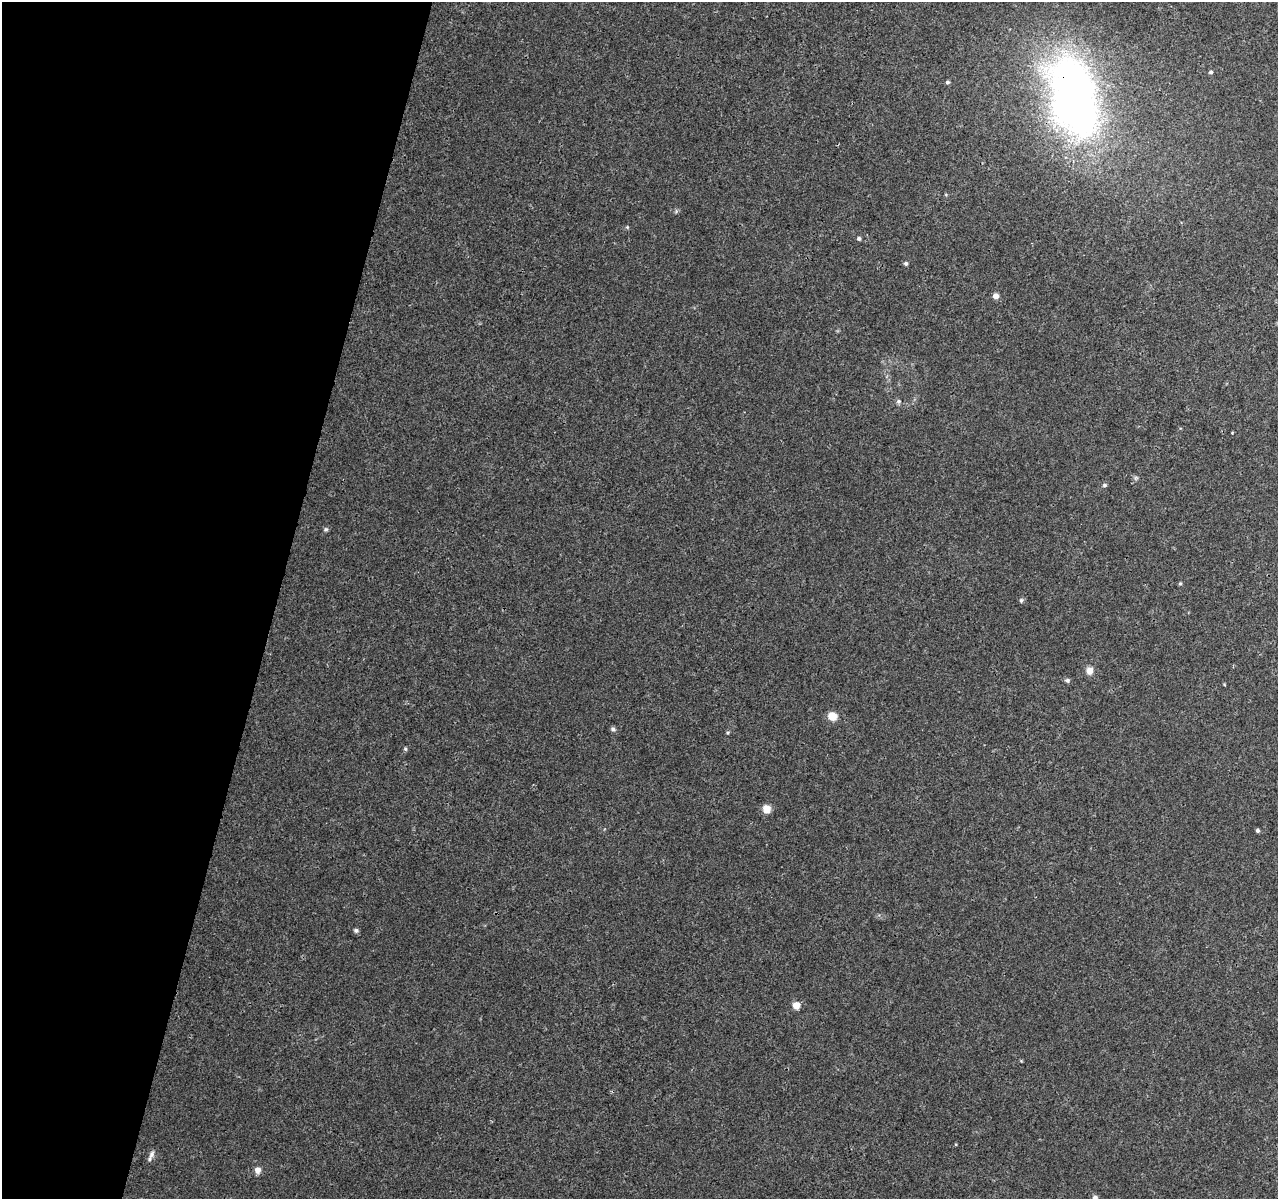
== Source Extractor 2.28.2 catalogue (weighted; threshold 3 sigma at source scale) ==
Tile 9 of 4 x 4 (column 1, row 3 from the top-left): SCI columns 10-1285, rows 1484-2680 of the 5117 x 5298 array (HDU 1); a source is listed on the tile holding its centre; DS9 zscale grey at full resolution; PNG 1280 x 1201 px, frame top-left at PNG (2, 2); no overlay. Shown black and unused: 22% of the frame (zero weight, under 3 of 4 exposures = <1% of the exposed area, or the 3 px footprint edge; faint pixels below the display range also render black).
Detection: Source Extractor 2.28.2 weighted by HDU 2 'WHT'; one run over the whole footprint, this tile lists its part. Background 0.0078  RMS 0.0023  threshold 0.0102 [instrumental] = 3 sigma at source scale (4.5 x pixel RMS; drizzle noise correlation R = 1.50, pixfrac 1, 0.0396/0.0396 arcsec/px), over >= 5 px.
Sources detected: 28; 1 inside a brighter object's white glare — not listed; the other 27 listed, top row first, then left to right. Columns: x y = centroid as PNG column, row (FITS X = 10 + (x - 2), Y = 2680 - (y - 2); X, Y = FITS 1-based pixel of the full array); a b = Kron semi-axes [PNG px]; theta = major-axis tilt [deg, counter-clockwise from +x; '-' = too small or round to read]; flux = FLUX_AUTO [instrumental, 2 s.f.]
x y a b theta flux
1211 72 5 5 - 0.42
947 82 5 5 - 0.44
1071 98 95 54 -88 120
627 227 5 4 - 0.28
859 238 5 5 - 0.47
906 263 5 5 - 0.42
996 296 6 6 - 1.4
899 401 7 6 - 0.54
1232 433 4 3 - 0.17
1136 478 6 6 - 0.42
1104 485 6 5 - 0.41
326 529 7 5 14 0.41
1180 583 5 4 - 0.29
1021 600 6 6 - 0.43
1089 671 7 7 - 1.9
1067 680 6 5 - 0.5
832 716 8 7 - 3.5
613 729 7 5 -43 0.59
728 733 5 4 - 0.29
405 749 5 4 - 0.32
767 809 6 6 - 3.5
1257 830 5 4 - 0.43
356 930 6 5 - 0.53
796 1005 6 6 - 2.5
151 1155 12 7 69 1
258 1170 5 5 - 2.3
1095 1197 6 6 - 0.75
Overlapping masked pixels (flux is a lower limit): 1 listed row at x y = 1071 98
Isophote crosses this tile's border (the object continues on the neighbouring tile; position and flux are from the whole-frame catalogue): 1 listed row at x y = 1095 1197